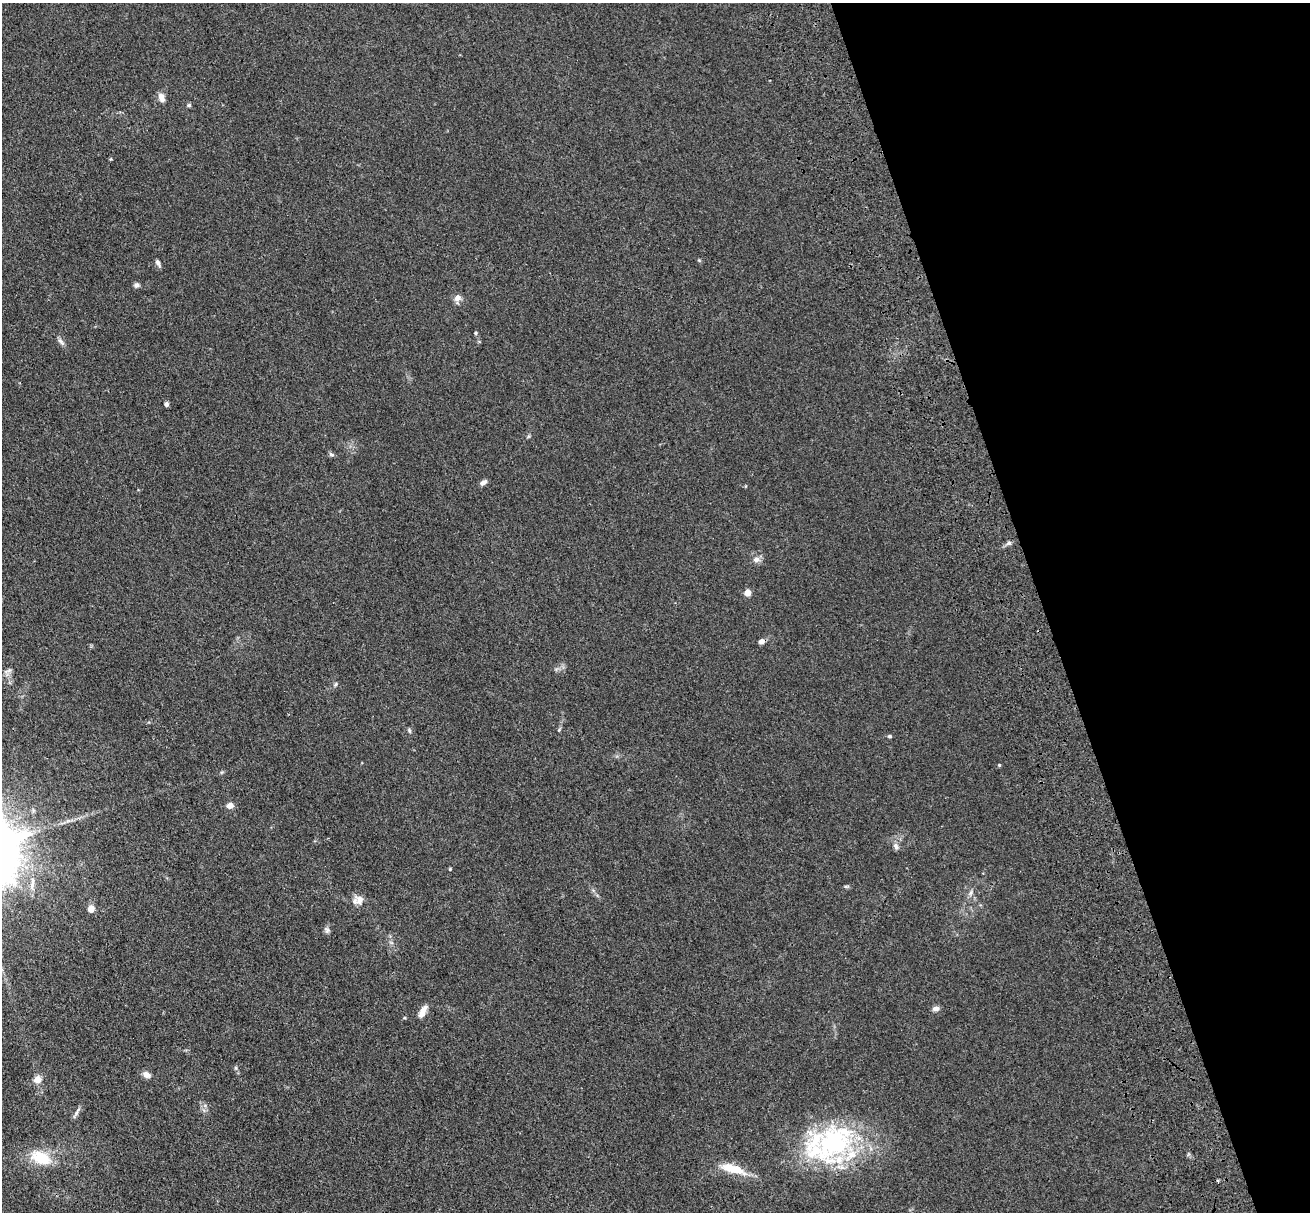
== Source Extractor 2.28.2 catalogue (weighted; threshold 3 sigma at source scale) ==
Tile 12 of 4 x 4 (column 4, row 3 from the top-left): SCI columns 4101-5408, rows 1647-2856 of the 5581 x 5561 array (HDU 1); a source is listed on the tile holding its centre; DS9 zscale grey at full resolution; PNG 1312 x 1214 px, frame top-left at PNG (2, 3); no overlay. Shown black and unused: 20% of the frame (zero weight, under 3 of 4 exposures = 11% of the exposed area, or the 3 px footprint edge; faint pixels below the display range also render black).
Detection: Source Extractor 2.28.2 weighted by HDU 2 'WHT'; one run over the whole footprint, this tile lists its part. Background 0.0493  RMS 0.0055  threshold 0.025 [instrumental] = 3 sigma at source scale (4.5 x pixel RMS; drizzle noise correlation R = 1.50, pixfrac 1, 0.05/0.05 arcsec/px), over >= 5 px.
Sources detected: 43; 1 cosmic-ray / hot-pixel residue — not listed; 5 inside a brighter listed object's ellipse — not listed separately; the other 37 listed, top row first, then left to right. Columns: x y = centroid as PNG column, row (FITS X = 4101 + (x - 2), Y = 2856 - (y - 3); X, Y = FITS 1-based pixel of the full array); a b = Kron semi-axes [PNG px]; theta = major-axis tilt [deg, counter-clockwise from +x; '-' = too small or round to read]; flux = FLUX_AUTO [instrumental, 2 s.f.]
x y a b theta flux
161 97 11 7 -70 2.9
189 105 5 4 - 0.88
158 263 9 5 -62 1.6
137 285 7 6 - 1.4
457 298 10 8 41 2.6
475 333 4 4 - 0.61
61 342 12 5 -47 1.7
166 404 5 4 - 1.5
331 454 8 4 -23 0.96
483 483 9 5 36 2
1009 543 6 6 - 1.1
756 559 9 7 18 2.3
747 593 5 4 - 9.2
761 641 6 5 - 2.4
8 671 12 5 22 1.7
336 684 6 4 49 0.72
409 731 7 4 -71 0.78
890 736 5 4 - 0.86
999 765 5 4 - 0.51
230 806 8 7 - 2.9
896 846 10 7 -55 1.9
450 869 4 4 - 0.49
32 884 22 6 85 4.1
846 886 6 4 17 0.69
971 893 8 5 71 1.4
360 900 11 11 - 4.4
91 909 6 5 - 5.2
326 930 9 6 -56 1.5
936 1009 9 6 6 2
421 1014 14 9 60 3.7
236 1068 6 4 -72 0.78
146 1075 10 7 -29 2.9
37 1079 10 9 - 3.8
77 1112 15 4 59 1.8
834 1143 59 44 54 75
41 1158 26 14 -25 17
733 1169 33 10 -17 13